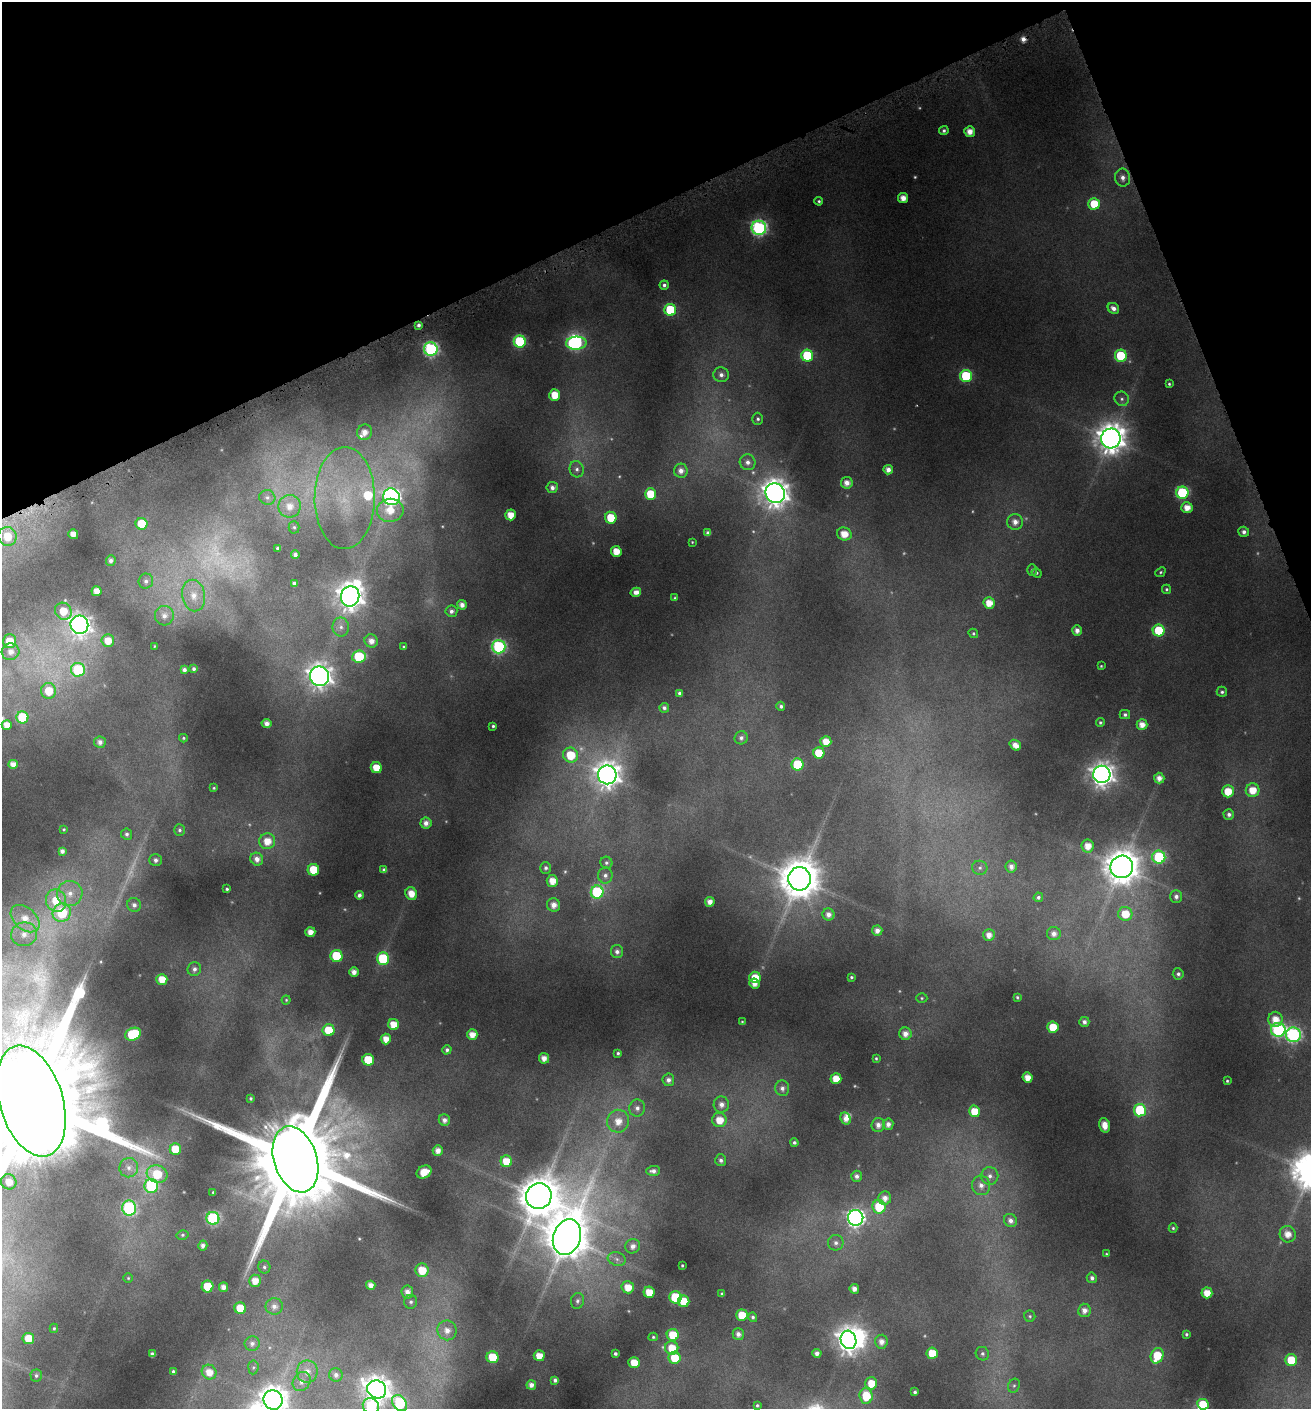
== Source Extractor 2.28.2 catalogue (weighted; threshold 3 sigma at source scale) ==
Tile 3 of 4 x 4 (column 3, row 1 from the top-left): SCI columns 2781-4089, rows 4226-5632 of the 5492 x 5671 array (HDU 1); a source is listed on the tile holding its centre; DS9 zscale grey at full resolution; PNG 1313 x 1411 px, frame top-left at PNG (2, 2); each listed source drawn as its Kron ellipse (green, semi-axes under 4 px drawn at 4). Shown black and unused: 19% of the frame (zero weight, under 4 of 8 exposures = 2% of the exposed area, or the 3 px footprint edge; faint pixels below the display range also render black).
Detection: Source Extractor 2.28.2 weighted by HDU 2 'WHT'; one run over the whole footprint, this tile lists its part. Background 0.0951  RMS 0.0097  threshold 0.0395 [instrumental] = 3 sigma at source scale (4.09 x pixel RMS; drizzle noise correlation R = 1.36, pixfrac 0.8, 0.0396/0.0396 arcsec/px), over >= 5 px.
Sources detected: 329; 20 too faint to see at this stretch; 2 inside a brighter object's white glare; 1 cosmic-ray / hot-pixel residue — neither listed nor drawn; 3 inside a brighter listed object's ellipse — not listed separately; the other 303 listed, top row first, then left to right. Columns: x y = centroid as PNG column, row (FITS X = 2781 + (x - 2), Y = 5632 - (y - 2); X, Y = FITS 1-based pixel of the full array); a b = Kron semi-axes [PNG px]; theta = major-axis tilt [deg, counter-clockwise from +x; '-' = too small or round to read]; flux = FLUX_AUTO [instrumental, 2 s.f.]
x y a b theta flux
944 131 5 4 - 2.2
970 132 5 5 - 9.4
1122 178 9 7 -82 5.3
903 198 5 5 - 9.2
819 201 4 4 - 1.6
1094 204 6 5 - 28
759 228 7 7 - 220
664 285 4 4 - 2.8
1113 308 6 5 - 4.9
670 310 6 6 - 53
419 325 4 3 - 2.7
520 341 6 6 - 87
576 343 10 6 2 130
431 349 7 7 - 200
807 356 6 6 - 60
1121 356 6 6 - 51
721 375 8 7 - 4.9
966 376 6 6 - 62
1169 384 4 4 - 1.4
555 395 6 5 - 18
1122 399 7 6 - 2.9
758 419 6 5 - 2.3
365 432 8 7 - 8.6
1111 438 10 10 - 1400
747 462 8 7 - 5
577 469 8 7 - 3.7
888 470 5 4 - 5.9
681 471 7 7 - 6.4
847 483 6 6 - 6.9
552 488 5 5 - 4.4
775 493 10 9 - 1100
1182 493 6 6 - 90
650 494 5 5 - 26
267 497 8 7 - 3.7
391 497 8 8 - 330
345 498 51 30 89 88
290 506 11 11 - 13
1187 508 5 5 - 11
390 510 13 11 9 18
511 515 5 5 - 14
611 518 6 5 - 25
1015 522 8 8 - 7.7
141 524 6 6 - 27
294 527 6 5 - 1.9
1244 532 5 5 - 3.5
708 533 4 4 - 3.2
73 534 5 5 - 8.5
844 534 7 6 - 13
7 536 9 9 - 22
692 542 3 2 - 0.66
278 548 4 3 - 1.9
616 551 5 5 - 15
295 555 4 4 - 3.6
111 561 5 5 - 3.3
1032 570 6 4 -88 1.8
1160 572 5 4 - 1.3
1037 573 5 4 - 1.4
146 581 7 7 - 3.6
294 583 4 4 - 2.6
1166 589 4 4 - 1.6
96 591 5 5 - 10
636 592 5 4 - 6.2
194 596 16 11 -79 15
350 596 10 9 - 1000
675 598 4 3 - 1.2
989 603 5 5 - 13
462 605 5 5 - 6.2
63 611 9 8 - 19
451 611 6 5 - 3.6
164 616 10 9 - 7.3
79 625 9 9 - 580
341 627 9 8 - 5.1
1159 630 6 6 - 42
1077 631 5 5 - 5.6
973 633 5 4 - 1.4
10 641 7 6 - 19
108 641 6 6 - 14
371 641 7 6 - 7.1
154 646 4 2 - 0.72
403 647 3 3 - 1.1
499 647 7 6 - 160
11 652 9 8 - 7.7
359 657 7 6 - 53
1101 666 4 4 - 1.1
194 669 4 3 - 2.1
78 670 7 6 - 71
184 670 4 4 - 3.3
319 676 10 9 - 810
49 691 8 7 - 21
1222 692 5 5 - 2
679 693 4 3 - 2.3
781 706 4 4 - 2.3
664 708 5 4 - 2.9
1125 715 5 4 - 2.3
22 717 6 6 - 48
1100 722 4 4 - 1.5
267 724 5 4 - 5.8
7 725 5 5 - 10
1142 725 5 5 - 9.3
493 726 3 3 - 1.6
183 738 4 3 - 1.2
741 738 7 6 - 3.5
826 741 5 5 - 12
100 742 6 6 - 4.7
1015 745 6 5 - 8
819 753 5 5 - 26
571 755 7 7 - 26
13 764 4 4 - 6.8
798 764 6 6 - 51
376 768 5 5 - 16
1102 774 8 8 - 760
607 775 9 9 - 960
1159 778 5 5 - 6.8
214 788 4 3 - 1
1253 790 7 7 - 16
1228 791 6 6 - 18
1229 814 5 5 - 3.4
426 823 5 5 - 6.1
64 829 3 3 - 1
179 830 6 5 - 1.9
127 834 6 5 - 2.5
267 841 8 8 - 13
1088 846 6 6 - 11
62 851 4 4 - 3.7
1159 857 6 6 - 91
257 859 7 6 - 5.3
156 860 6 6 - 3.6
606 863 6 6 - 2.3
1011 867 6 5 - 4.9
1122 867 11 11 - 2100
546 868 6 5 - 2.6
980 868 7 7 - 3
313 870 6 6 - 28
384 870 4 4 - 2.4
605 875 8 7 - 3.9
799 879 11 11 - 3000
552 881 6 5 - 12
227 889 3 3 - 1.4
597 892 6 6 - 96
70 894 13 12 - 13
411 894 7 5 -65 12
359 895 4 4 - 3.7
1176 896 6 5 - 3.9
1038 897 5 4 - 2.1
56 901 11 10 - 24
710 902 5 5 - 7.2
134 905 7 6 - 4.3
553 905 7 6 - 7.5
62 913 9 9 - 54
828 914 6 6 - 5.7
1125 914 7 7 - 19
25 919 16 11 -41 18
877 931 5 5 - 5.8
310 932 5 5 - 9.2
24 934 13 12 - 13
1054 934 7 6 - 5.2
989 935 6 5 - 7.2
617 952 6 6 - 3.9
336 956 6 6 - 47
383 959 6 6 - 59
194 969 7 6 - 3.9
354 972 5 5 - 6.7
1178 974 5 5 - 2.6
755 977 6 5 - 15
851 977 3 3 - 1.4
162 979 5 5 - 14
754 983 5 5 - 7.4
1017 997 4 3 - 1.2
922 998 5 5 - 1.4
286 1000 4 4 - 1
1275 1019 7 7 - 13
742 1022 3 3 - 0.8
1084 1022 5 5 - 3.7
394 1025 5 5 - 16
1053 1027 5 5 - 24
329 1030 6 6 - 26
1278 1030 7 7 - 170
133 1034 8 6 24 60
905 1034 6 6 - 7.4
472 1035 5 5 - 10
1293 1035 7 7 - 200
386 1039 5 5 - 9.9
447 1050 5 4 - 2.7
618 1053 3 3 - 1.7
544 1058 5 5 - 7.7
876 1058 4 3 - 1.2
368 1060 6 5 - 30
1028 1077 5 5 - 11
836 1079 5 5 - 15
668 1080 6 6 - 4.3
1227 1081 3 3 - 1.2
782 1088 8 7 - 4.4
251 1098 3 3 - 1.3
31 1101 57 31 -73 55000
721 1104 8 7 - 5.9
637 1108 8 8 - 5
1140 1110 6 6 - 58
974 1111 6 5 - 19
846 1119 6 5 - 6.7
444 1120 6 5 - 4.7
719 1120 7 7 - 15
618 1121 11 11 - 14
888 1124 5 5 - 5.2
878 1125 7 6 - 5.8
1105 1125 7 5 -75 11
794 1143 4 4 - 2.1
175 1149 5 5 - 20
438 1150 5 5 - 6.8
295 1159 34 21 -73 29000
721 1160 6 5 - 3
506 1161 6 5 - 20
129 1168 9 9 - 6.2
653 1171 7 5 1 4.1
424 1172 8 6 32 17
157 1174 10 8 -18 31
857 1176 5 5 - 4
990 1176 9 8 - 5.2
9 1182 8 7 - 11
981 1185 10 9 - 6.6
151 1186 7 6 - 95
213 1192 3 3 - 0.97
539 1196 13 12 - 3000
885 1198 7 6 - 6.5
879 1207 7 6 - 33
129 1208 7 7 - 150
213 1218 6 6 - 120
856 1218 8 7 - 350
1010 1221 7 6 - 4.6
1173 1228 5 4 - 1.5
1288 1234 8 8 - 11
182 1235 6 4 14 1.5
567 1237 18 13 71 3500
836 1243 8 7 - 4
203 1246 5 4 - 3.9
633 1246 7 7 - 6
1106 1254 4 3 - 1.1
617 1259 9 6 -18 4.2
682 1265 3 3 - 1.1
264 1267 6 6 - 2.1
422 1270 6 6 - 21
128 1278 5 5 - 1.1
1092 1278 5 5 - 3.3
255 1281 6 6 - 9.8
371 1285 5 4 - 6.7
207 1286 6 6 - 27
223 1287 4 4 - 6.6
628 1287 6 6 - 14
854 1289 5 4 - 5.6
407 1292 6 5 - 6.7
649 1292 5 5 - 17
1207 1293 5 5 - 12
722 1294 3 3 - 1.5
675 1297 6 6 - 55
578 1301 8 6 74 2.7
684 1301 6 5 - 26
411 1302 7 6 - 2.5
274 1306 8 8 - 5.7
240 1308 6 5 - 24
1084 1310 7 6 - 6
742 1315 5 5 - 22
1030 1316 6 5 - 1.6
753 1317 5 4 - 2
54 1328 4 3 - 1.2
447 1330 10 9 - 9.5
738 1334 6 5 - 4.4
1186 1334 4 3 - 1.6
673 1335 6 6 - 24
653 1337 4 4 - 1.4
28 1338 5 5 - 17
849 1340 9 7 -73 890
881 1342 7 6 - 6.4
252 1344 7 7 - 3.9
672 1348 7 6 - 18
817 1353 4 4 - 4.9
932 1353 5 5 - 21
152 1354 4 4 - 3.2
615 1354 3 3 - 2
982 1354 7 6 - 2.4
539 1356 5 5 - 13
1157 1356 8 6 67 26
493 1357 6 6 - 28
674 1358 6 6 - 24
1291 1360 6 6 - 30
634 1363 5 5 - 18
253 1367 7 5 84 1.6
173 1371 3 3 - 1.7
307 1371 11 10 - 9.5
209 1372 7 7 - 11
336 1375 7 6 - 4
36 1376 6 6 - 2.1
555 1380 4 4 - 2.6
302 1381 10 8 55 6
871 1383 6 6 - 18
531 1385 5 4 - 6
1014 1386 7 5 67 2.3
377 1389 9 9 - 1000
915 1392 4 3 - 2.2
866 1396 8 6 -87 28
273 1400 10 9 - 1300
400 1403 9 6 -51 63
1203 1404 6 5 - 25
757 1405 3 3 - 1.3
371 1406 8 7 - 49
Isophote crosses this tile's border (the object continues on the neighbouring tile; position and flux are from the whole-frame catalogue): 5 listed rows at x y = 31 1101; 273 1400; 400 1403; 1203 1404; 371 1406